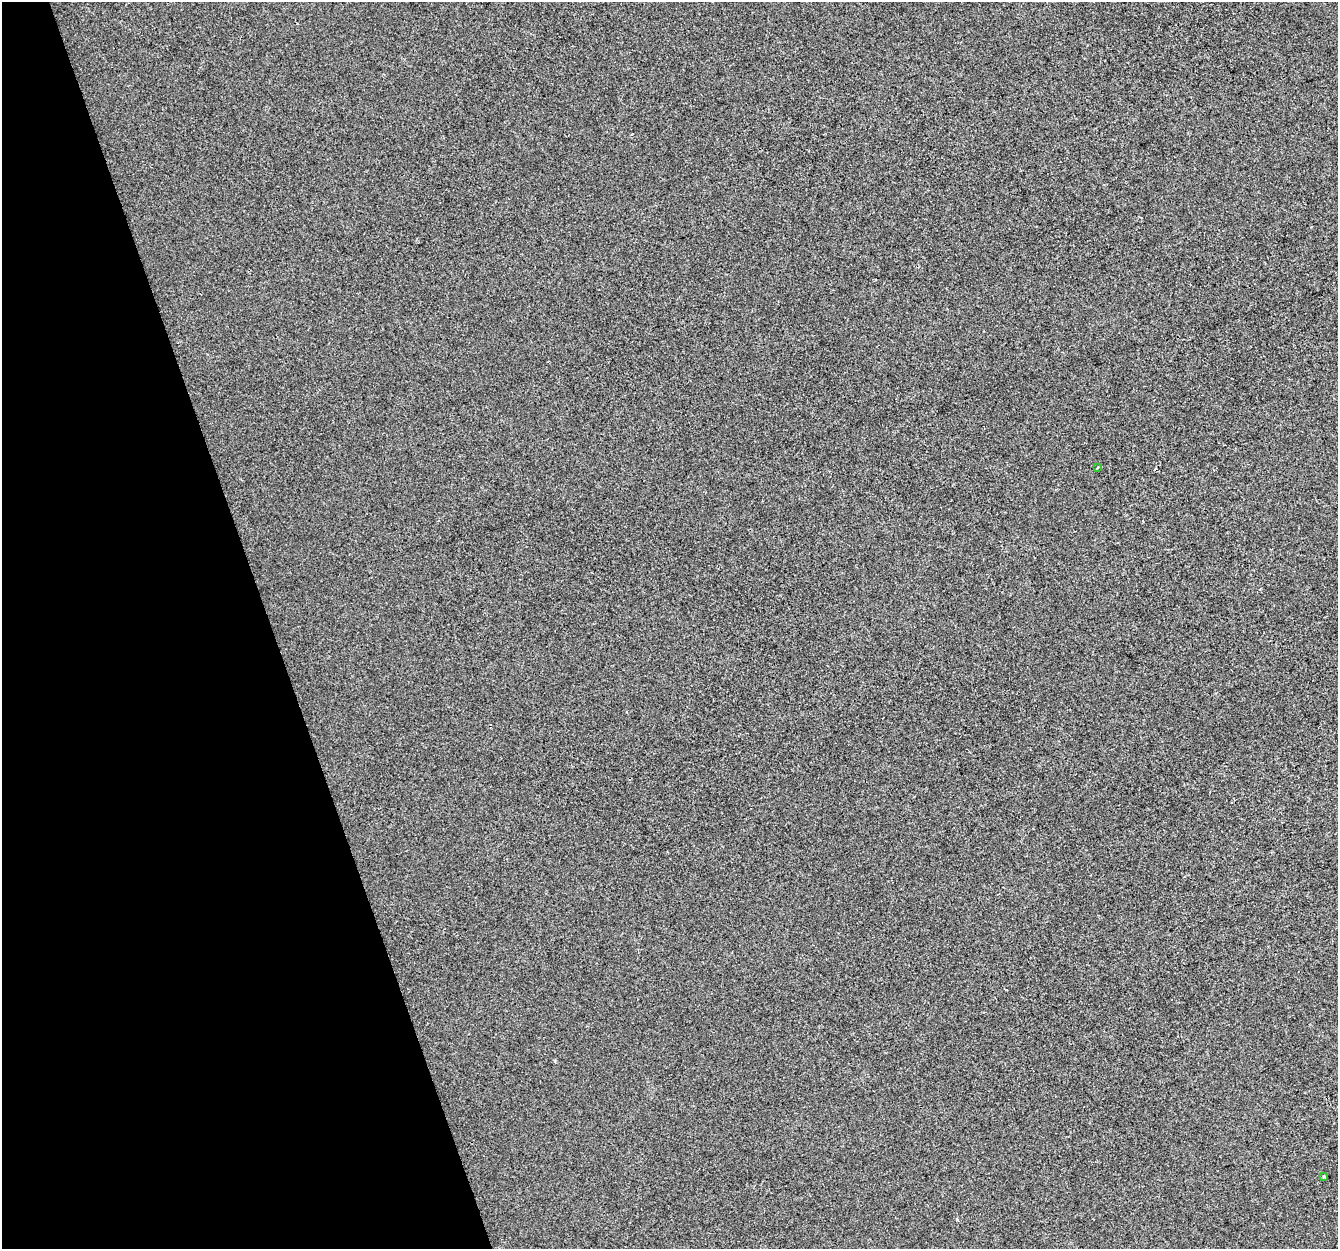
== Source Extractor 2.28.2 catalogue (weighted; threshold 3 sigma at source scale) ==
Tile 5 of 4 x 4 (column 1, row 2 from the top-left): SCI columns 1-1336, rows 2609-3855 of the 5344 x 5163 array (HDU 1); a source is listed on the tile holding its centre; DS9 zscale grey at full resolution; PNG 1340 x 1251 px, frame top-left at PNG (2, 2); each listed source drawn as its Kron ellipse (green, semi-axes under 4 px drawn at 4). Shown black and unused: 20% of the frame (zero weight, under 2 of 3 exposures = <1% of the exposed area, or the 3 px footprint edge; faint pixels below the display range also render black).
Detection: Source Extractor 2.28.2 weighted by HDU 2 'WHT'; one run over the whole footprint, this tile lists its part. Background 1.29e-04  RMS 0.0056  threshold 0.0253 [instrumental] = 3 sigma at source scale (4.5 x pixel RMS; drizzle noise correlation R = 1.50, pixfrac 1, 0.0396/0.0396 arcsec/px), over >= 5 px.
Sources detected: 3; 1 cosmic-ray / hot-pixel residue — neither listed nor drawn; the other 2 listed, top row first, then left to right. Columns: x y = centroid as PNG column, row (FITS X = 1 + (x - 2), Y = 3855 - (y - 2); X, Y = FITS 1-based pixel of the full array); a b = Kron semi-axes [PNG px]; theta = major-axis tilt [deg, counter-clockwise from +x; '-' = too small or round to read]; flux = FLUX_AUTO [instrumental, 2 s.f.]
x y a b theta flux
1098 467 3 2 - 0.46
1324 1176 3 3 - 0.71